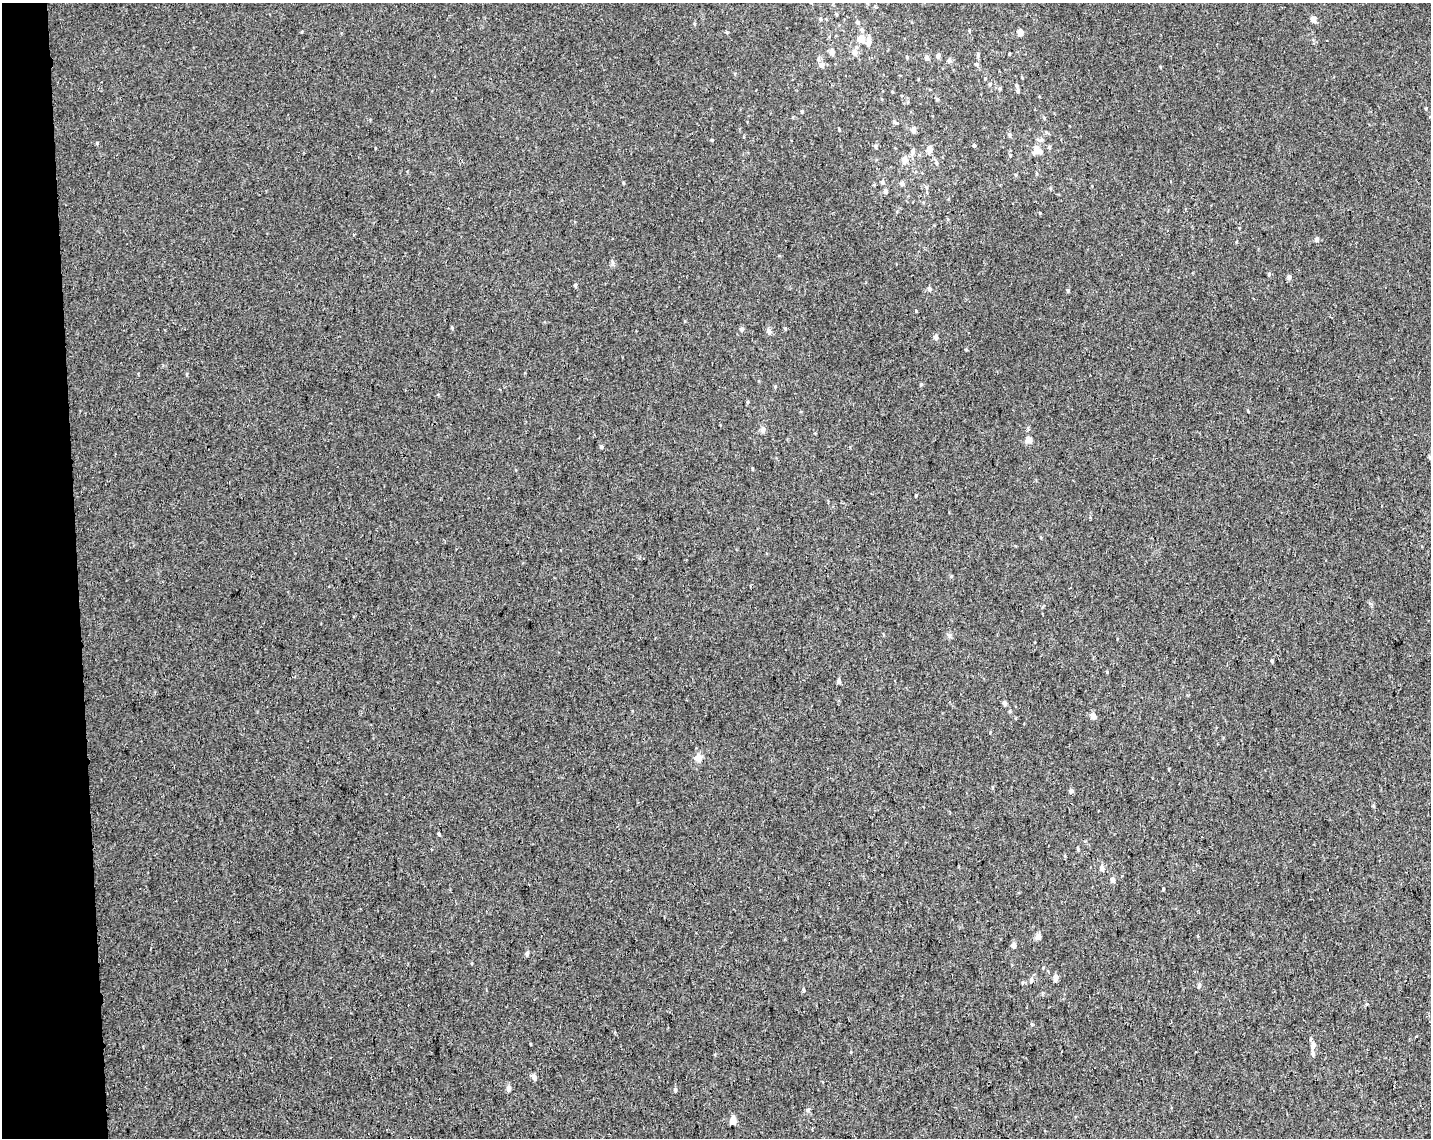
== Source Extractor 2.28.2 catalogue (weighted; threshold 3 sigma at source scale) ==
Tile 4 of 3 x 4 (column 1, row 2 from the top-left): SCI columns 17-1445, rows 2331-3466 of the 4361 x 4660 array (HDU 1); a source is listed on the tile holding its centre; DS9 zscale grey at full resolution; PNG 1433 x 1140 px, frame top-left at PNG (2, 3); no overlay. Shown black and unused: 5% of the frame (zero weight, under 3 of 4 exposures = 5% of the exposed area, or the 3 px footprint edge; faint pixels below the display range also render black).
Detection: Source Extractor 2.28.2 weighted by HDU 2 'WHT'; one run over the whole footprint, this tile lists its part. Background 0.00155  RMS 0.004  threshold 0.018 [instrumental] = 3 sigma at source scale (4.5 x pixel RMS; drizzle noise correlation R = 1.50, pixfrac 1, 0.0396/0.0396 arcsec/px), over >= 5 px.
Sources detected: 93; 1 cosmic-ray / hot-pixel residue — not listed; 3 inside a brighter listed object's ellipse — not listed separately; the other 89 listed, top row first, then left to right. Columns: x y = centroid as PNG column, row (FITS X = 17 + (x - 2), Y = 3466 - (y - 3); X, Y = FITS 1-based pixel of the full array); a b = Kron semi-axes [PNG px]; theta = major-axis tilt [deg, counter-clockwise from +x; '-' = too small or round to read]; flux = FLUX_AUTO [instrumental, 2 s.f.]
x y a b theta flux
820 19 5 4 - 0.5
1313 19 5 4 - 3.1
857 22 6 5 - 0.75
862 30 6 6 - 0.89
969 30 5 3 - 0.34
727 32 4 4 - 0.45
1020 32 5 4 - 4.3
861 39 5 5 - 6.2
868 43 7 6 - 1.7
832 52 6 5 - 1.8
855 52 8 6 -82 2.2
1009 53 4 2 - 0.34
938 55 5 5 - 1.1
978 55 6 4 -89 0.74
907 57 4 3 - 0.37
819 58 8 4 89 0.77
927 58 5 4 - 1.2
949 60 6 5 - 0.98
977 64 6 5 - 0.64
821 65 6 6 - 1.8
985 78 4 3 - 0.33
990 84 5 4 - 0.6
1017 85 5 4 - 0.56
1000 88 5 3 - 0.43
1018 91 4 4 - 0.76
802 111 4 3 - 0.45
895 122 7 3 -27 0.56
914 130 5 4 - 2.1
1046 132 5 3 - 0.41
1009 134 5 5 - 0.63
97 143 4 4 - 0.37
974 145 4 3 - 0.69
875 146 6 5 - 0.75
1049 147 5 5 - 0.58
929 149 6 5 - 3
1036 149 13 7 76 2.5
912 151 7 5 78 1.3
905 159 8 6 77 2.4
936 163 6 5 - 0.72
882 182 5 4 - 0.91
902 183 5 5 - 0.97
927 188 6 3 -71 0.52
885 191 5 5 - 1.3
1317 239 5 4 - 1.2
612 262 6 4 -71 0.68
1269 274 5 5 - 0.54
1289 277 5 5 - 1.2
575 285 5 4 - 0.59
929 289 6 5 - 0.95
1068 290 5 4 - 0.65
452 327 5 3 - 0.4
785 328 5 3 - 0.4
741 329 6 5 - 0.84
769 331 8 6 -75 1.2
936 337 6 5 - 1.4
775 386 4 4 - 0.43
747 402 6 4 -90 0.45
763 430 7 7 - 1.2
1028 440 9 8 - 1.4
601 446 5 5 - 0.67
1430 458 5 4 - 0.52
916 495 4 3 - 0.34
949 635 6 5 - 0.76
1272 661 5 3 - 0.41
839 681 5 4 - 0.9
1005 703 6 5 - 0.84
1093 716 7 6 - 2.3
698 757 11 9 89 2.3
1071 791 5 4 - 1.3
438 834 4 3 - 0.5
1078 849 5 3 - 0.45
1065 856 5 3 - 0.39
1102 868 7 5 89 1.5
1112 879 7 6 - 1.1
1163 889 3 3 - 0.41
1038 936 7 5 72 1.9
1013 945 5 4 - 2
527 953 5 4 - 0.91
1055 978 8 5 83 1.6
1031 980 7 5 74 0.95
1199 986 5 4 - 0.91
804 990 5 3 - 0.49
1313 1046 8 6 69 1.5
1313 1054 6 4 -76 1.1
534 1077 5 5 - 1.7
508 1088 6 5 - 1.4
675 1089 5 4 - 0.67
808 1110 5 5 - 0.62
733 1121 5 4 - 6.7
Isophote crosses this tile's border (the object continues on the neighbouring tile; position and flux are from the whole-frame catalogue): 1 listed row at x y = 1430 458
Unlisted compact peaks at least as high as the median listed source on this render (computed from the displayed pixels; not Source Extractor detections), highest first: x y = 712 140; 921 384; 1040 213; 1032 1024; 966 350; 752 468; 302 32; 990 732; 951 576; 839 130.